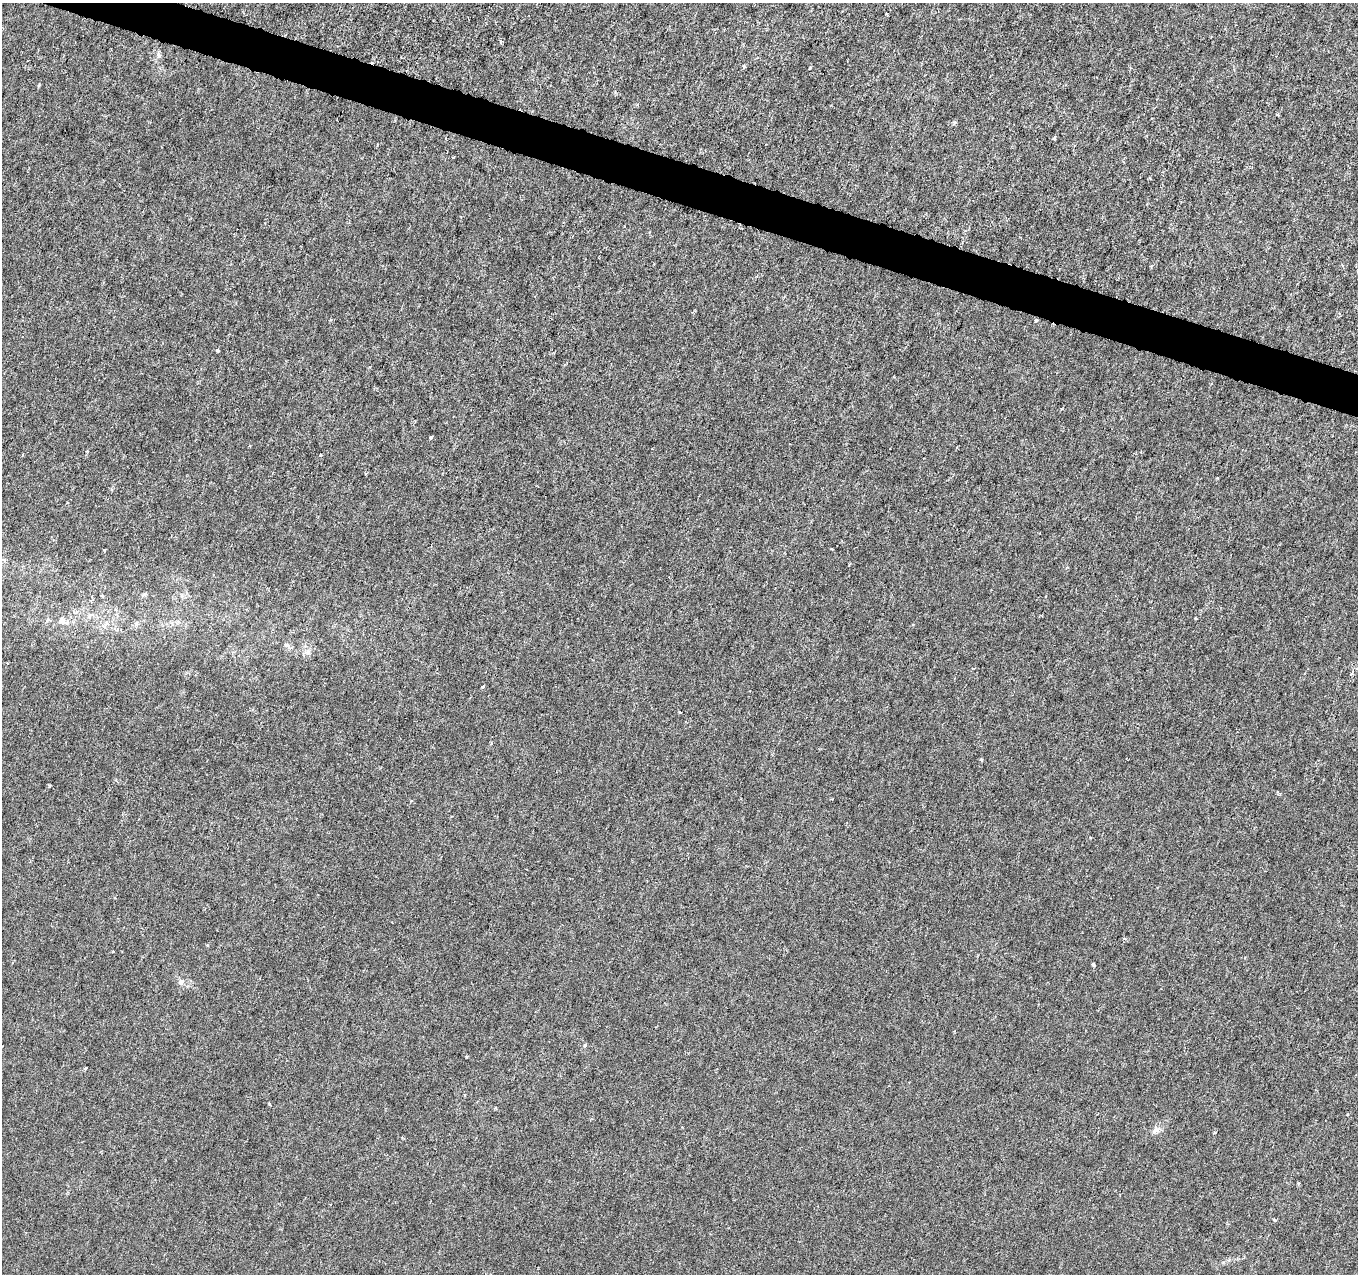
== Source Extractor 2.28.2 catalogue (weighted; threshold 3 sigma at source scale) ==
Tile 11 of 4 x 4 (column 3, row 3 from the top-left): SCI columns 2713-4068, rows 1488-2759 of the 5432 x 5583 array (HDU 1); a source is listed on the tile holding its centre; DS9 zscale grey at full resolution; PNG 1360 x 1276 px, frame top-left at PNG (2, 3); no overlay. Shown black and unused: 3% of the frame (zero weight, under 3 of 6 exposures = <1% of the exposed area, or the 3 px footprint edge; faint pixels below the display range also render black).
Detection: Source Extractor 2.28.2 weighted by HDU 2 'WHT'; one run over the whole footprint, this tile lists its part. Background -1.38e-05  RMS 0.0013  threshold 0.00512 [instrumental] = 3 sigma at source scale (4.09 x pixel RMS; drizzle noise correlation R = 1.36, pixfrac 0.8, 0.0396/0.0396 arcsec/px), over >= 5 px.
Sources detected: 31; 1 cosmic-ray / hot-pixel residue — not listed; the other 30 listed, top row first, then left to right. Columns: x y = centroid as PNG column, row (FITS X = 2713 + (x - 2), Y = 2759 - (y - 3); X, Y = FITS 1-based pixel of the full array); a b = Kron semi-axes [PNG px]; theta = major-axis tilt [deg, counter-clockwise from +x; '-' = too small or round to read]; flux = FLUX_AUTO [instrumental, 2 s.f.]
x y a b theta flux
886 14 4 2 - 0.093
502 41 5 3 - 0.13
158 55 9 4 -81 0.26
744 66 4 3 - 0.23
39 85 5 3 - 0.12
637 105 4 4 - 0.13
1277 115 4 3 - 0.12
1054 138 4 4 - 0.13
453 157 3 3 - 0.25
1036 320 3 3 - 0.21
217 350 4 4 - 0.14
431 437 4 3 - 0.16
321 454 4 3 - 0.11
832 549 3 2 - 0.09
1195 618 3 2 - 0.12
62 621 10 9 - 0.56
106 624 8 4 1 0.33
136 624 8 4 59 0.26
286 645 7 5 -21 0.29
973 668 3 2 - 0.093
483 687 4 3 - 0.14
680 713 3 2 - 0.12
113 951 3 2 - 0.16
1093 964 4 3 - 0.19
181 982 8 7 - 0.37
585 1045 6 3 72 0.13
86 1068 4 3 - 0.14
269 1104 4 3 - 0.16
1155 1130 11 7 43 0.54
1274 1220 4 3 - 0.13
Unlisted compact peaks at least as high as the median listed source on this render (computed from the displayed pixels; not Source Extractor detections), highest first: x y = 810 68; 49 785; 466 1057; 954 122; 104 550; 981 759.